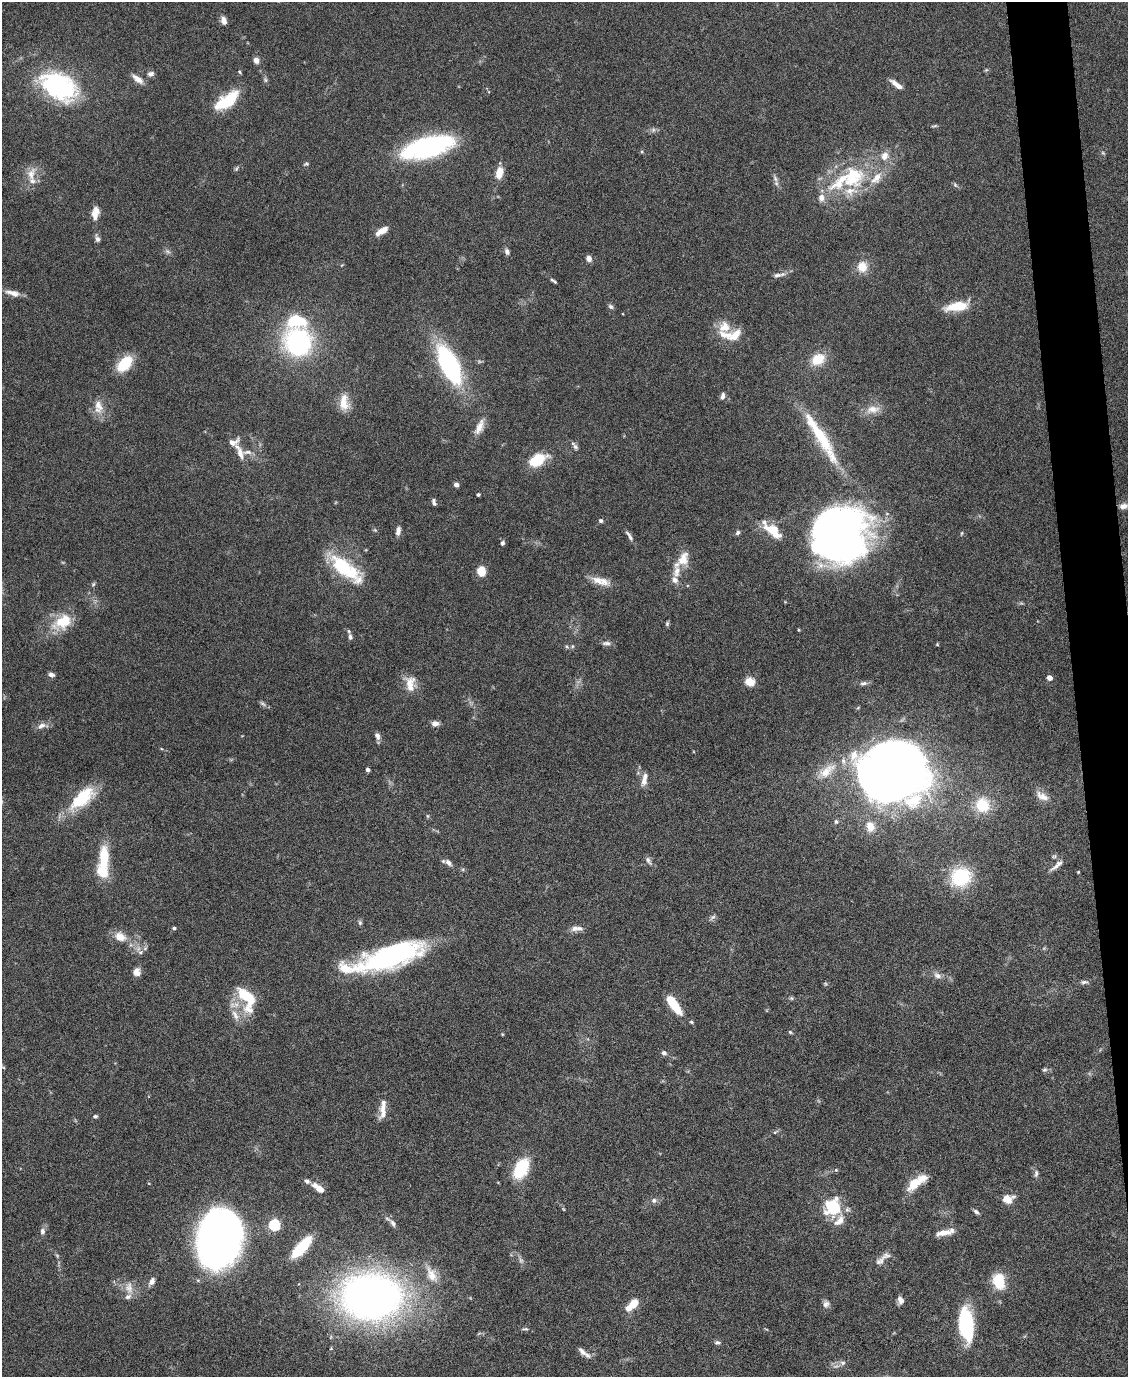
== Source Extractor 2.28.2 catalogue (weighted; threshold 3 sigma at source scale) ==
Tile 6 of 4 x 3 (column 2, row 2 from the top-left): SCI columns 1129-2254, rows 1604-2978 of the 4507 x 4480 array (HDU 1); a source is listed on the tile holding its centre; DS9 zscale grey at full resolution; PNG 1130 x 1379 px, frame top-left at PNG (2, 2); no overlay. Shown black and unused: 4% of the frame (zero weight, under 4 of 8 exposures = <1% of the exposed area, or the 3 px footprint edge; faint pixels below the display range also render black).
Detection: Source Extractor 2.28.2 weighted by HDU 2 'WHT'; one run over the whole footprint, this tile lists its part. Background 0.0544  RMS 0.0038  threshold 0.0155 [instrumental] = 3 sigma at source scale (4.09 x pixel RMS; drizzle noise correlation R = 1.36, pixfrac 0.8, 0.05/0.05 arcsec/px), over >= 5 px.
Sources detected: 199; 7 too faint to see at this stretch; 6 inside a brighter object's white glare — not listed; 32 inside a brighter listed object's ellipse — not listed separately; the other 154 listed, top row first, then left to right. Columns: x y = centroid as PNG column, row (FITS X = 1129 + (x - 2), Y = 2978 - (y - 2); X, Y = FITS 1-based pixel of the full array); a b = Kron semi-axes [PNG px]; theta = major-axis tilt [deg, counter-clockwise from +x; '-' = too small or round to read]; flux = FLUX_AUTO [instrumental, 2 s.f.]
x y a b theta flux
223 20 11 7 -72 1.8
256 60 5 5 - 2.6
986 70 6 4 43 0.45
239 72 5 4 - 0.46
151 74 9 6 16 1.2
138 79 16 7 -37 2.7
265 80 7 5 -69 0.72
897 85 15 5 -36 3
59 86 46 28 -29 48
227 101 28 12 36 15
934 126 9 3 9 0.53
430 147 44 20 16 58
642 152 5 3 - 0.41
1103 153 6 4 -44 0.47
884 156 13 11 65 3.6
306 164 7 4 10 0.55
236 168 8 4 52 0.59
499 173 12 7 77 5.6
31 174 22 12 70 4.9
775 178 12 5 -67 1.4
852 179 29 23 -17 19
955 185 7 4 -46 0.63
821 198 11 9 88 2.5
94 215 15 7 -79 2.9
382 231 13 6 32 4.3
97 239 10 6 -69 1.2
167 251 10 5 -35 0.92
507 252 7 6 - 1.3
589 258 7 6 - 1.6
862 267 10 9 - 5.9
777 275 14 6 14 1.6
554 281 9 3 -34 0.67
13 293 20 7 -14 2.9
610 306 7 5 -44 0.94
957 306 29 10 12 9.3
725 327 16 14 52 5.9
298 342 30 27 -58 53
818 359 15 12 28 7.9
124 364 18 11 48 12
449 364 42 17 -64 49
723 396 8 5 80 1.3
344 403 22 12 -86 5.4
98 405 20 11 -71 4.5
873 409 21 11 4 4.1
479 427 22 9 65 3.8
823 440 79 15 -63 22
575 446 13 5 -55 1.1
240 453 18 8 -71 3.3
538 459 20 11 26 11
456 485 4 4 - 2
478 495 4 3 - 0.53
434 504 6 5 - 0.67
1123 506 10 7 7 1.8
601 521 5 5 - 0.81
375 530 7 4 -44 0.48
773 530 22 11 -38 9
398 531 10 5 81 1.9
738 533 7 5 47 0.81
961 533 6 3 81 0.4
840 534 49 46 90 260
629 536 16 5 -58 1.3
502 543 6 5 - 0.74
682 559 24 12 50 6.1
343 566 40 13 -43 23
481 571 7 6 - 8.6
675 580 10 8 -49 1.9
604 582 20 12 -24 4
93 584 6 5 - 0.54
62 622 28 17 32 11
667 624 6 4 75 0.56
799 630 5 3 - 0.3
350 637 9 6 -74 1
606 643 13 5 2 1.3
937 644 5 4 - 0.37
567 646 6 4 -44 0.55
51 675 6 5 - 1.6
1049 678 4 4 - 3
749 682 5 5 - 17
409 683 20 16 65 5.1
863 683 10 6 13 1.2
435 723 10 6 -3 1.7
42 726 16 7 10 2.2
377 736 9 6 -67 1.5
890 753 33 11 10 190
368 770 4 4 - 0.95
826 771 32 13 36 8.3
644 779 17 7 79 2.9
1042 796 20 9 -30 3.3
82 798 38 17 41 16
983 805 17 16 - 11
836 822 6 5 - 0.64
870 827 15 11 -75 4.3
104 856 28 12 -90 11
1054 856 6 4 28 0.55
648 861 14 5 -55 1.3
448 863 12 7 -37 1.6
1057 865 21 5 40 2.1
1078 872 3 3 - 0.28
961 877 22 19 26 22
712 917 11 5 37 0.98
360 923 7 5 -89 0.66
174 928 4 4 - 0.76
575 928 10 7 22 1.7
120 937 14 11 -24 4.8
140 952 8 7 - 1.3
391 956 66 20 18 75
137 972 10 9 - 2.3
937 975 12 8 -26 2
1084 982 11 5 0 1.1
245 995 22 14 -35 9.3
791 998 6 5 - 0.53
674 1004 21 7 -55 13
235 1015 19 8 -65 3.3
691 1022 6 4 -28 0.51
790 1032 5 4 - 0.49
502 1034 4 3 - 0.34
664 1053 6 6 - 1.1
3 1067 8 3 -27 0.44
1044 1070 7 6 - 0.69
383 1109 14 8 81 2.6
95 1116 6 5 - 0.64
775 1132 8 4 35 0.66
521 1169 18 11 61 18
836 1170 5 4 - 0.43
1036 1173 11 5 85 1.1
307 1181 8 6 -28 1
914 1184 20 11 49 7.1
319 1188 12 5 -35 5.4
1008 1199 12 9 16 4.5
654 1200 9 8 - 1.3
833 1208 9 8 - 32
976 1212 8 4 -37 0.87
839 1220 21 11 52 4.1
393 1223 11 6 -54 1.3
274 1225 5 5 - 37
42 1231 9 7 -85 1.2
945 1232 21 6 13 4
220 1237 46 33 80 260
301 1247 25 9 49 12
880 1261 15 9 37 2.2
431 1275 25 12 -63 5.4
152 1281 10 6 59 1.7
999 1281 14 10 -77 13
129 1288 20 11 -85 3.7
372 1297 42 31 -1 250
900 1300 9 6 -78 1.8
632 1304 16 7 44 7.7
826 1304 10 9 - 1.5
965 1325 30 16 -82 27
525 1329 10 3 3 0.56
479 1333 6 4 20 0.5
717 1342 9 5 -6 0.82
582 1351 13 6 -45 2
843 1363 8 6 -1 1.2
Isophote crosses this tile's border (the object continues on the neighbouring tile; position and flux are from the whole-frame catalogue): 1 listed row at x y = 3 1067